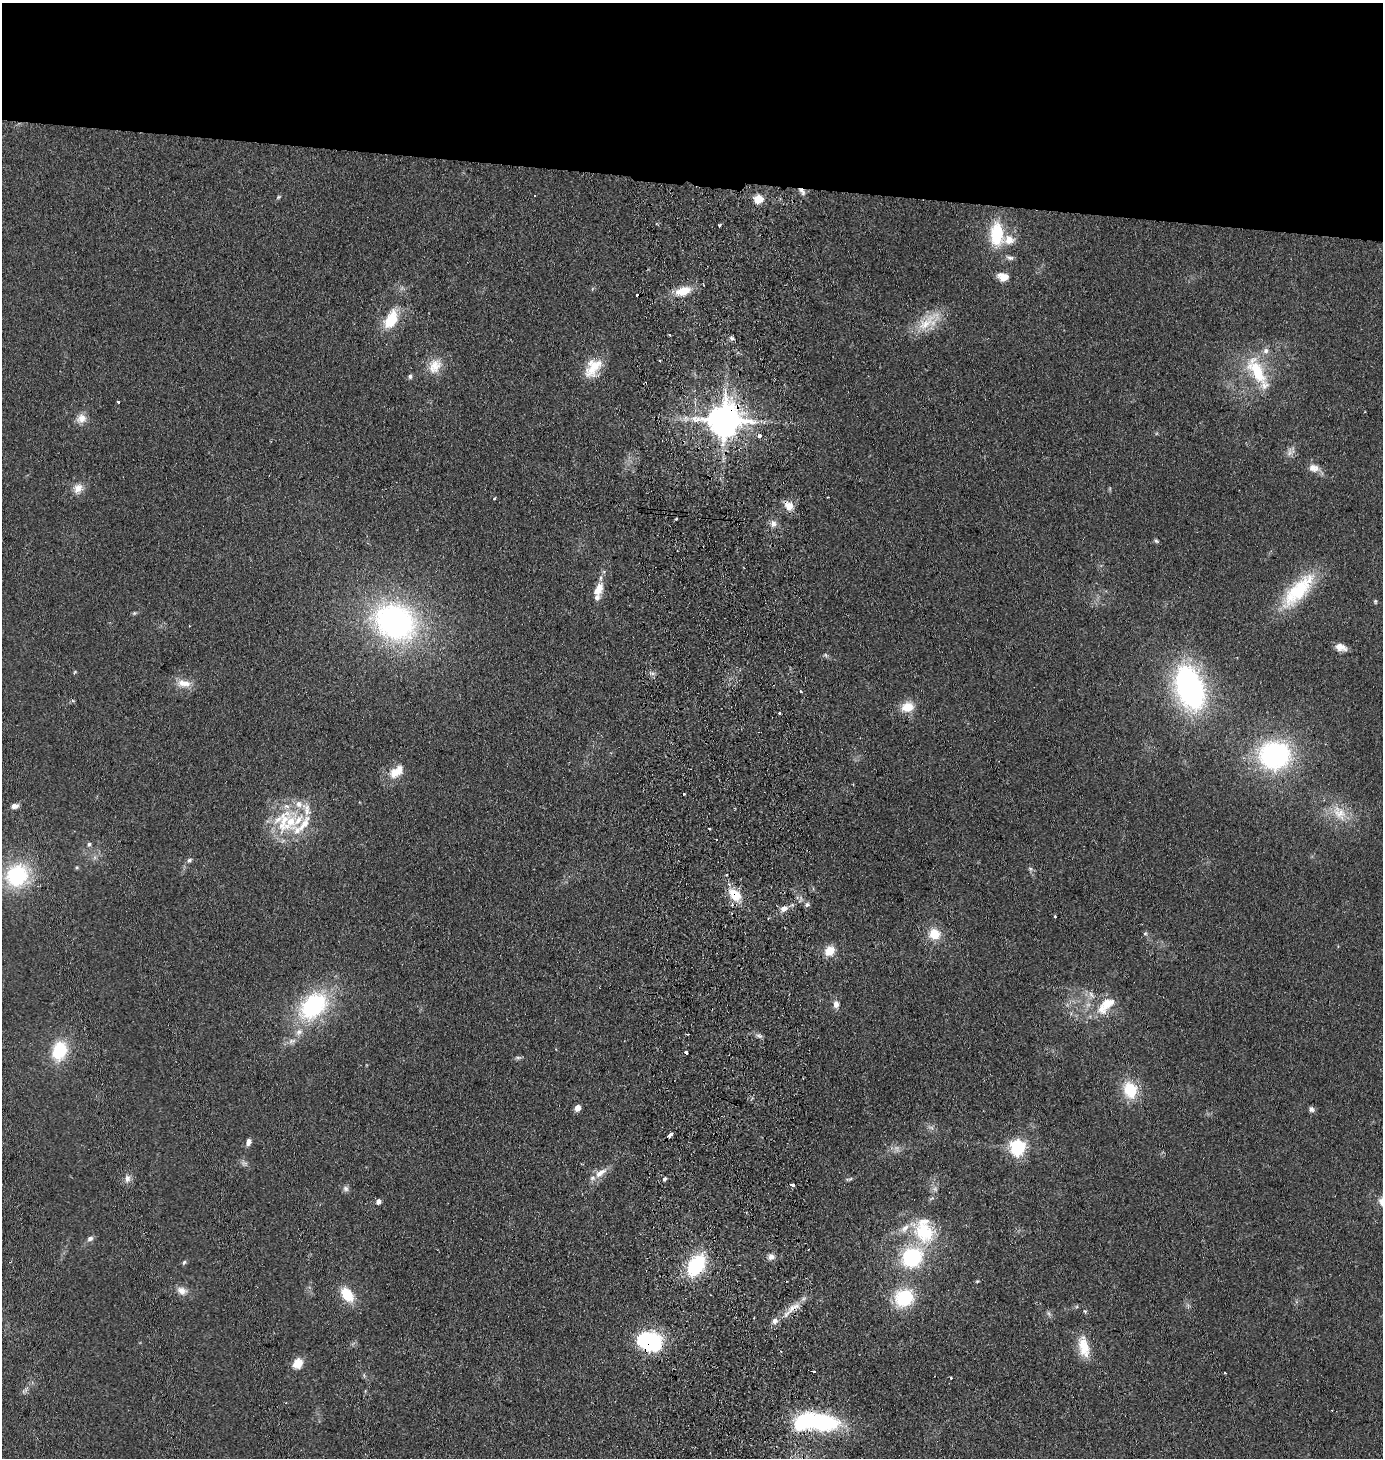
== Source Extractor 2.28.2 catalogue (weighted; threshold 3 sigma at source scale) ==
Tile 2 of 3 x 3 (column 2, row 1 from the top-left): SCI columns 1540-2920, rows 2916-4371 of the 4503 x 4376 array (HDU 1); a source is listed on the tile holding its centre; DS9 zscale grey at full resolution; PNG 1385 x 1460 px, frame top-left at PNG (2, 3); no overlay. Shown black and unused: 12% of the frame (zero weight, under 2 of 3 exposures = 3% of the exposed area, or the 3 px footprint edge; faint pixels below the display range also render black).
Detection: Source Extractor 2.28.2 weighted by HDU 2 'WHT'; one run over the whole footprint, this tile lists its part. Background 0.14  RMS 0.011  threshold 0.0495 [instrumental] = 3 sigma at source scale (4.5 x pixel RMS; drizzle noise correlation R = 1.50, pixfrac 1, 0.05/0.05 arcsec/px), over >= 5 px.
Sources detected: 130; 4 too faint to see at this stretch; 9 cosmic-ray / hot-pixel residue — not listed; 14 inside a brighter listed object's ellipse — not listed separately; the other 103 listed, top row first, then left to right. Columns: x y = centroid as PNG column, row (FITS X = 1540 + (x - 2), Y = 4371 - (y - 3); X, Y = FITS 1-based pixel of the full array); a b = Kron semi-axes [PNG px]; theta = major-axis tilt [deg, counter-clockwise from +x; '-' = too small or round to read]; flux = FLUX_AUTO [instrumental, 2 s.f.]
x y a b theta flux
802 191 12 6 -54 4.8
278 197 7 4 28 1.5
759 199 5 5 - 48
719 226 4 3 - 2.6
997 234 26 14 90 55
1010 258 11 6 -18 3.9
1003 277 13 9 -11 12
683 291 17 10 18 24
636 295 3 3 - 3.1
391 319 25 15 61 34
926 323 44 14 37 30
669 335 4 2 - 1.3
732 338 7 5 -33 2.7
1266 351 8 7 - 4.9
435 366 22 16 60 20
593 367 26 16 52 28
1258 372 46 16 -61 57
410 376 6 5 - 2.5
119 402 3 3 - 3.1
81 418 13 12 - 10
686 418 8 4 -37 3.5
724 420 10 9 - 2700
759 436 3 3 - 29
1290 452 17 9 53 6.7
1314 468 15 10 -12 9.1
78 488 14 11 63 11
494 499 3 3 - 1.9
789 506 11 9 -46 13
676 519 3 3 - 1.4
773 524 9 9 - 6
1156 541 7 4 -44 1.9
598 589 20 10 62 15
1298 591 55 19 47 69
1375 601 6 4 71 1.4
134 613 6 5 - 1.6
394 622 46 37 -29 300
1341 647 13 7 -15 8.7
75 672 6 3 36 1.1
652 673 7 4 -19 2.3
184 683 20 10 -14 13
1190 688 43 26 -72 270
801 691 3 3 - 1.6
73 701 6 4 -19 1.2
907 707 16 12 12 18
779 713 3 3 - 2.3
1275 755 29 26 1 190
394 774 14 11 -84 13
14 806 9 6 15 5.5
1339 813 27 17 -52 29
283 821 42 27 75 63
709 828 3 3 - 2.1
89 844 6 5 - 2.3
189 860 7 5 43 2.7
1030 869 6 5 - 2.3
17 875 26 24 44 93
735 895 19 13 -47 24
807 905 6 6 - 3.1
784 908 10 7 29 7.8
1054 917 3 3 - 3.3
1145 933 6 5 - 1.7
934 934 15 13 -10 20
830 951 12 9 48 17
1091 995 12 6 -53 5.1
836 1004 10 7 90 6.4
1107 1004 25 16 46 25
313 1006 30 20 46 140
299 1032 10 8 32 6.9
759 1036 9 6 -25 3.3
292 1041 12 7 18 6.1
59 1050 22 16 74 47
518 1058 9 5 -4 2.5
1130 1090 19 16 -73 38
577 1108 5 5 - 12
1311 1109 8 6 -22 3.5
248 1142 8 5 70 5.7
1018 1147 6 6 - 320
600 1173 20 9 33 11
127 1178 11 8 84 5.8
664 1179 5 4 - 2.3
851 1179 9 4 35 1.9
792 1185 4 3 - 8.4
346 1188 8 7 - 3.7
378 1201 5 5 - 5.5
925 1232 36 26 -40 65
90 1238 8 6 24 3.7
771 1257 10 7 -1 5.5
912 1257 22 19 37 90
184 1262 7 4 62 1.9
696 1265 22 14 58 82
977 1281 5 4 - 1.2
182 1291 15 10 -19 9.3
347 1295 17 11 -53 31
904 1298 18 16 25 67
794 1308 21 8 29 14
1085 1311 6 4 -55 1.5
775 1321 7 7 - 5.4
649 1341 22 15 -18 150
1084 1346 28 13 -79 25
298 1363 13 11 53 13
1225 1373 3 2 - 1.2
951 1378 3 3 - 2.6
25 1391 11 5 42 3.5
822 1422 25 15 -6 140
Overlapping masked pixels (flux is a lower limit): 6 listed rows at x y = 802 191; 724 420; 789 506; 735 895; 794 1308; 649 1341